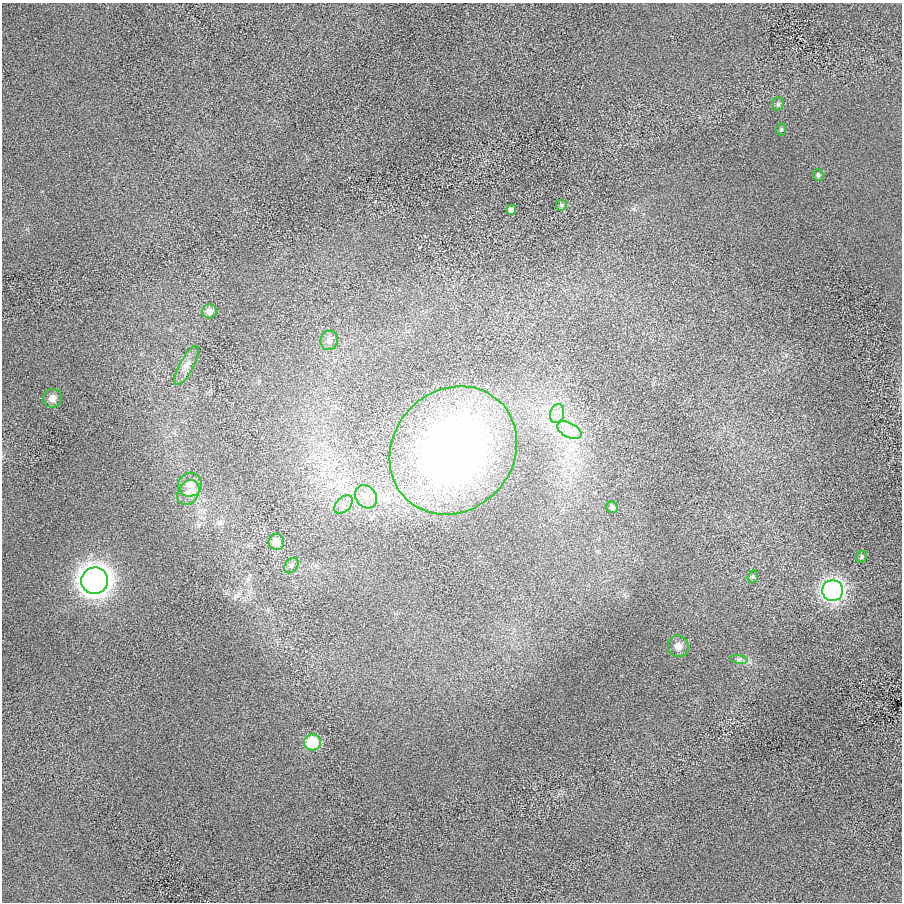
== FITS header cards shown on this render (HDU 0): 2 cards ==
NAXIS1  =                  900 / length of data axis 1
NAXIS2  =                  900 / length of data axis 2

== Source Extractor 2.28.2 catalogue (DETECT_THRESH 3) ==
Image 900 x 900 px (HDU 0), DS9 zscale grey, 1 PNG px = 1 image px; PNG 904 x 904 px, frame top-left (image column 1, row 900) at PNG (2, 3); each listed source drawn as its Kron ellipse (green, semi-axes under 4 px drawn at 4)
Background 16.9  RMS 540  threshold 1630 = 3 sigma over >= 5 px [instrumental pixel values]
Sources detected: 26; all 26 listed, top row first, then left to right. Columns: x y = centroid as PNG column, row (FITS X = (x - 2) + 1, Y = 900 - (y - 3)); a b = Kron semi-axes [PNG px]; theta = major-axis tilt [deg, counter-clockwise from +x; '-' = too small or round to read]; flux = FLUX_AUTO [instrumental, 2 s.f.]
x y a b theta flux
778 104 6 5 - 7.5e+04
781 130 6 5 - 5.2e+04
818 175 6 5 - 6.0e+04
561 205 5 5 - 6.0e+04
511 210 5 5 - 1.8e+05
209 311 7 7 - 2.1e+05
329 340 10 8 81 2.1e+05
187 365 22 7 62 2.8e+05
53 398 9 9 - 2.2e+05
557 414 10 7 76 2.2e+05
569 430 13 7 -28 3.2e+05
453 450 67 60 47 1.8e+07
190 485 12 12 - 3.3e+05
188 493 13 10 58 3.2e+05
366 497 12 10 -50 3.6e+05
343 505 11 7 45 2.2e+05
612 507 6 5 - 9.0e+04
276 542 8 7 - 4.5e+05
862 557 6 5 - 6.6e+04
291 565 9 6 51 1.0e+05
753 577 6 5 - 6.3e+04
95 581 13 13 - 2.8e+07
833 591 10 10 - 1.0e+07
678 646 11 10 - 2.4e+05
739 659 8 4 -8 8.6e+04
312 742 8 8 - 1.6e+06